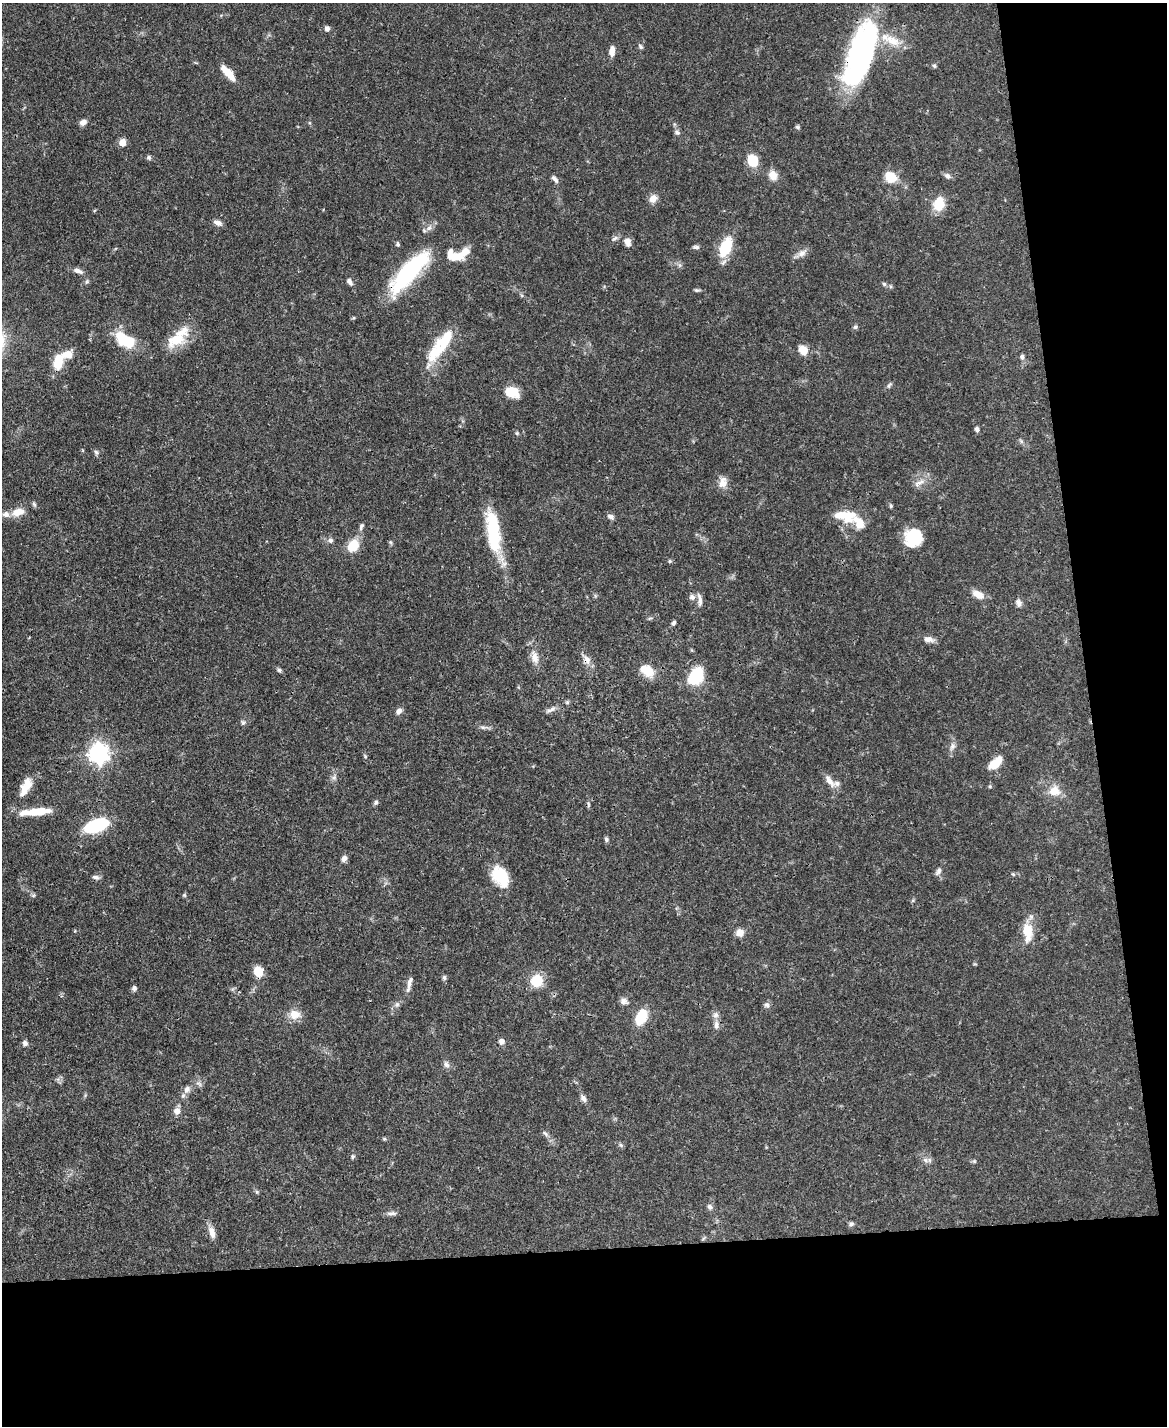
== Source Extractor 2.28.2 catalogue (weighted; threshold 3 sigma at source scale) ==
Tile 12 of 4 x 3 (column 4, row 3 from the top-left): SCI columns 3498-4662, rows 242-1665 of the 4665 x 4644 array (HDU 1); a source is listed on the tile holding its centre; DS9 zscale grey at full resolution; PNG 1169 x 1428 px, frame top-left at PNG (2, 3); no overlay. Shown black and unused: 19% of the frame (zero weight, under 3 of 4 exposures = <1% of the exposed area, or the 3 px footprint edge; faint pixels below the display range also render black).
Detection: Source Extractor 2.28.2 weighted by HDU 2 'WHT'; one run over the whole footprint, this tile lists its part. Background 0.0671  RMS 0.0034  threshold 0.0151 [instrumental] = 3 sigma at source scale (4.5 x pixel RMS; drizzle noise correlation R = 1.50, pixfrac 1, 0.05/0.05 arcsec/px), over >= 5 px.
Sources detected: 139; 2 inside a brighter object's white glare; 1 cosmic-ray / hot-pixel residue — not listed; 13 inside a brighter listed object's ellipse — not listed separately; the other 123 listed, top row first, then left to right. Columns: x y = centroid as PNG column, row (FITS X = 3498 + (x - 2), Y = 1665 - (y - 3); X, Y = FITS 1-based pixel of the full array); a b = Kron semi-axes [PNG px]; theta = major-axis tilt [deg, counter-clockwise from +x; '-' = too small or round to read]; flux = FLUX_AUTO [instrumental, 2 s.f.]
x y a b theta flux
327 29 6 5 - 1.3
892 41 24 12 -25 6.4
641 47 7 5 -48 0.67
612 51 13 6 87 2.2
862 52 57 23 71 80
934 66 6 5 - 0.5
228 73 20 7 -48 5.5
83 122 8 6 18 1.6
797 127 7 4 -27 0.53
677 132 8 6 -29 0.89
122 143 8 7 - 2.7
149 158 6 5 - 0.72
753 160 12 10 -70 6.4
773 175 12 10 -72 3.1
947 176 9 6 -37 1.2
890 177 12 10 -36 6.8
555 179 10 5 -50 1.2
653 199 11 9 53 2.3
939 204 16 12 85 6.3
218 223 11 6 -22 1.6
429 228 9 6 53 1.3
614 238 10 5 40 0.94
627 242 11 8 -71 2
398 244 6 5 - 0.62
696 247 9 5 -1 0.81
725 247 25 13 69 9.8
802 253 12 8 36 2
458 256 19 10 11 5.6
78 271 11 6 -18 1.8
409 272 54 16 48 39
350 282 9 6 -57 1.3
884 284 6 5 - 0.6
697 290 7 4 0 0.57
855 327 6 5 - 0.6
123 339 26 14 -43 11
178 339 32 16 31 8.9
803 350 10 8 -42 4.1
437 351 37 18 47 12
68 354 13 11 18 3.3
1022 357 6 6 - 0.94
58 362 15 9 75 9.3
889 385 10 4 57 0.74
512 392 15 11 -16 5.7
977 429 6 5 - 0.85
517 433 6 4 72 0.41
1021 441 6 5 - 0.61
96 452 7 6 - 0.74
723 482 15 10 82 2.9
919 483 18 7 33 2.3
891 506 6 5 - 0.46
18 512 17 9 17 3.8
845 516 28 13 -6 9.2
610 517 9 6 -30 1.1
361 526 9 5 74 0.88
493 532 53 14 -82 21
913 537 18 17 - 13
330 540 6 6 - 0.96
353 546 11 9 50 8.8
669 561 6 4 90 0.4
978 594 14 8 -30 3.4
692 597 9 8 - 1.3
700 600 20 5 -81 1.6
1019 603 10 7 -85 1.3
650 618 6 4 18 0.45
674 623 6 4 72 0.76
929 639 14 7 -7 2
535 657 18 9 -77 3.2
587 660 14 9 -59 2.4
279 670 5 5 - 0.73
647 671 21 13 -34 5.4
696 676 16 11 55 16
551 709 15 5 25 1.4
399 711 7 6 - 1.6
243 722 7 5 -68 0.67
483 727 9 4 -8 0.87
952 746 10 7 77 1.4
98 753 8 7 - 180
365 756 5 4 - 0.41
996 763 17 9 45 5.5
334 777 7 6 - 0.9
830 781 20 8 -52 2.7
27 784 15 12 76 4.1
1054 791 13 12 - 4.7
376 802 7 5 70 0.74
39 811 34 8 5 8.6
96 826 16 7 19 39
606 839 6 5 - 0.68
344 859 8 6 67 1.4
938 871 11 6 60 1.2
1013 874 5 4 - 0.45
500 876 21 15 -58 12
95 877 10 5 -9 0.94
184 895 5 5 - 0.46
740 932 8 8 - 2.6
1027 932 27 13 -86 6.4
258 971 10 8 -72 5.5
444 978 7 5 -89 0.65
537 981 13 12 - 7.7
409 982 17 5 74 1.8
134 988 6 6 - 0.89
624 1001 10 8 -19 1.4
397 1004 6 6 - 0.79
767 1005 8 7 - 1
295 1014 14 12 -9 3.8
641 1017 14 9 65 11
716 1025 12 7 87 1.6
501 1041 7 6 - 1.3
25 1043 7 6 - 1
446 1064 10 7 -63 1.2
187 1089 10 8 58 1.9
583 1098 9 7 -56 1.3
177 1111 9 8 - 1.9
545 1133 11 4 -45 0.95
384 1139 6 4 17 0.43
621 1145 6 4 -46 0.57
353 1157 6 5 - 0.62
925 1160 9 6 -27 1.2
974 1161 6 4 -45 0.44
257 1192 6 4 -71 0.46
710 1207 7 7 - 1.1
391 1213 15 5 4 1.2
851 1224 7 6 - 0.77
212 1232 16 7 -74 2.6
Overlapping masked pixels (flux is a lower limit): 6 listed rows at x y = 862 52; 409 272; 493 532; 587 660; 551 709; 258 971